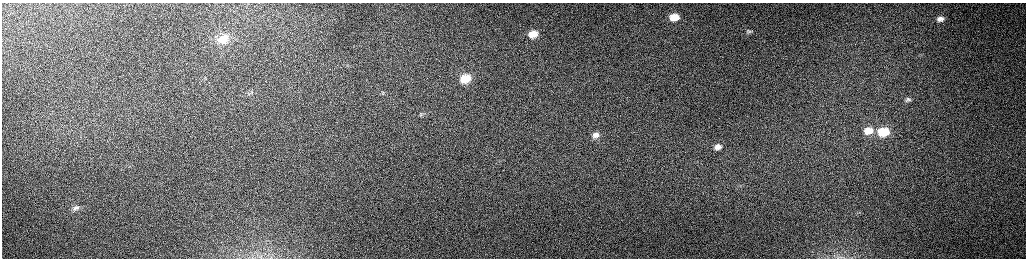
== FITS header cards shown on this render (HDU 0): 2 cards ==
NAXIS1  =                 2048 /fastest changing axis
NAXIS2  =                  512 /next to fastest changing axis

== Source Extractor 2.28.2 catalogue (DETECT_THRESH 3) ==
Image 2048 x 512 px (HDU 0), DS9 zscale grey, zoomed out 1/2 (1 PNG px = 2 x 2 image px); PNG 1028 x 260 px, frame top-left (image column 1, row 511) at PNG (2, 3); no overlay
Background 163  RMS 1.5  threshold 4.54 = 3 sigma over >= 5 px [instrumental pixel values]
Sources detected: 18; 3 cannot appear on this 1/2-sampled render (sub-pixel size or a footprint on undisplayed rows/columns) and are not listed; the other 15 listed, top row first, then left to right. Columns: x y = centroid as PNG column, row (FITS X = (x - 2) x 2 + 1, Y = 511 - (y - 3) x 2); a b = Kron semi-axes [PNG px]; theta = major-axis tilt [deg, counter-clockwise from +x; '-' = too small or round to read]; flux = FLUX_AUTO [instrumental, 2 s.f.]
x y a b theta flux
674 17 10 7 13 5700
940 19 6 4 15 1500
749 31 9 5 9 830
533 34 7 5 17 3400
223 39 14 10 13 5700
465 79 11 8 22 6900
252 92 4 2 - 230
908 100 9 5 17 920
423 113 4 3 - 390
868 131 9 6 13 3600
883 132 9 7 11 11000
596 135 7 5 28 1300
718 147 6 4 14 1500
76 208 10 6 24 1300
844 257 4 2 - 280
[3 sub-pixel or undisplayed-footprint detections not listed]